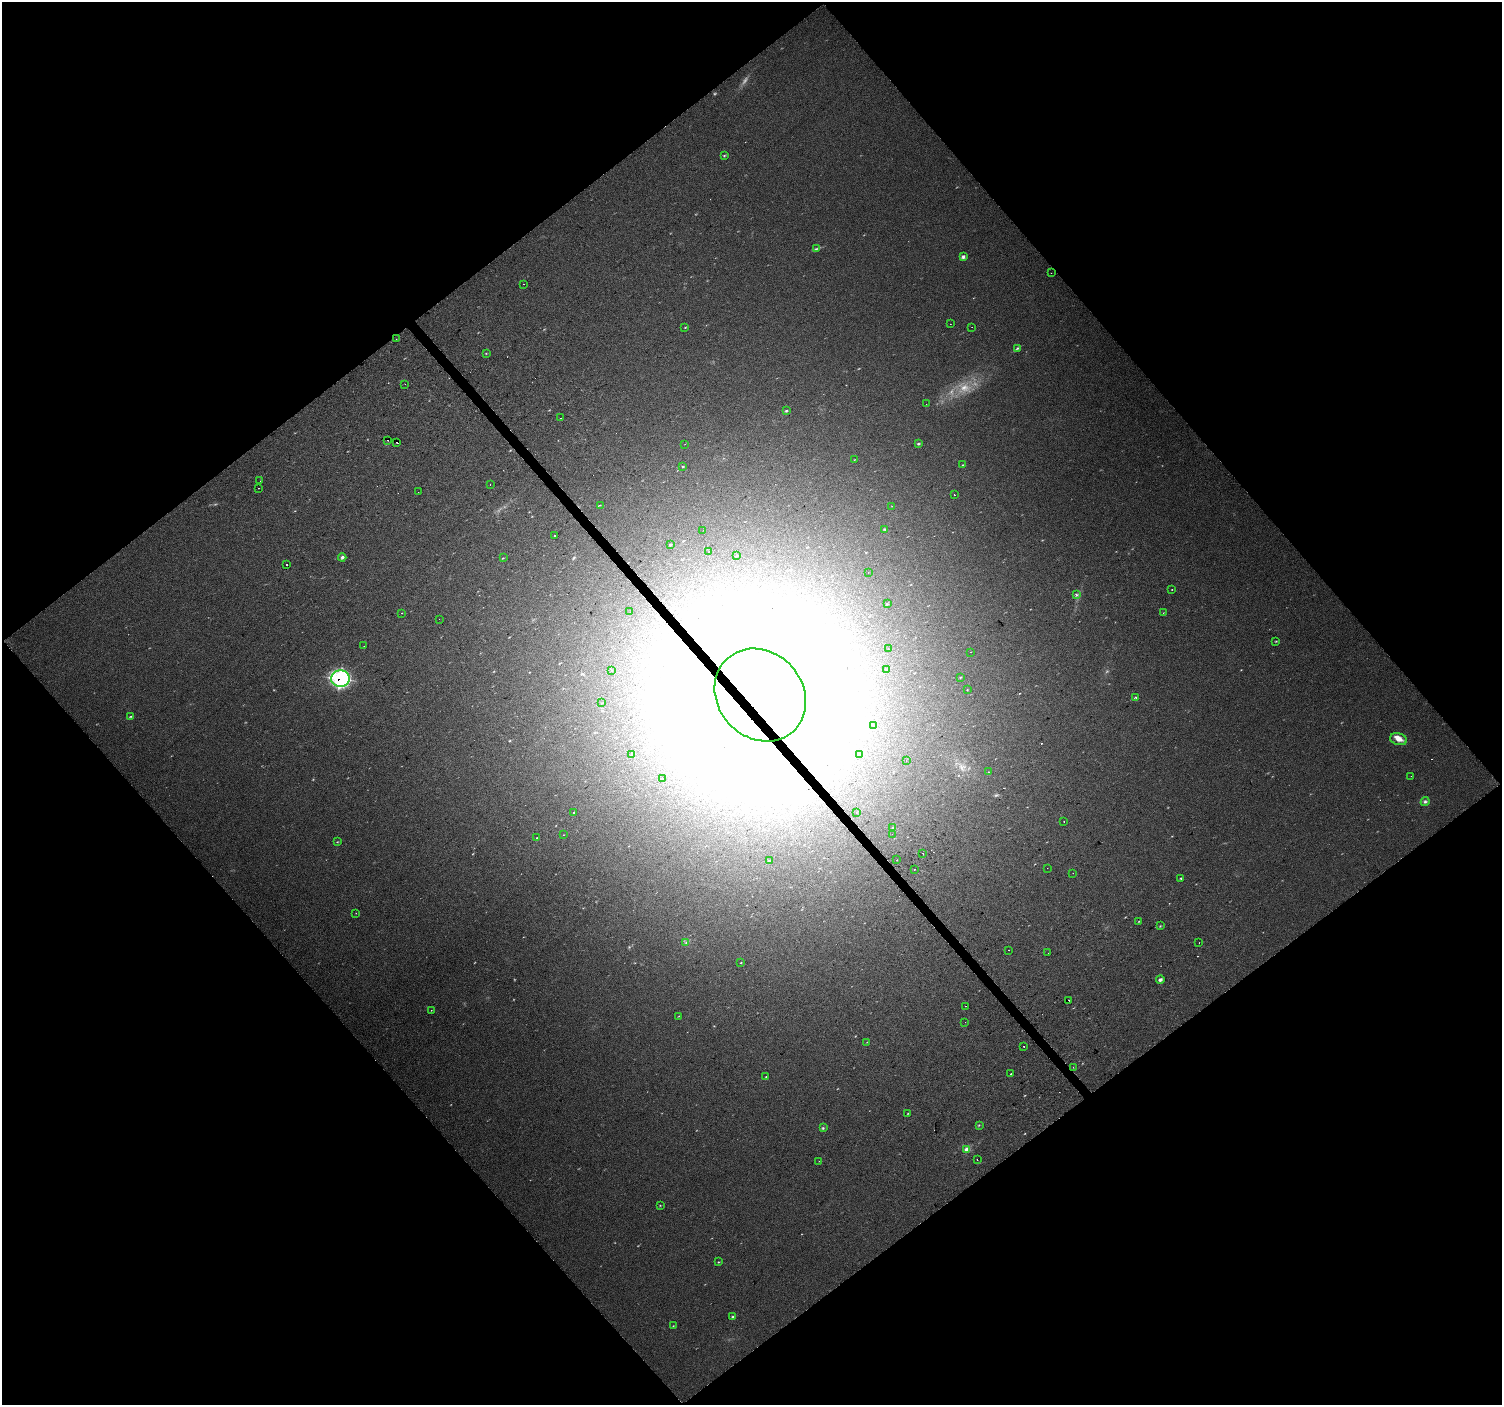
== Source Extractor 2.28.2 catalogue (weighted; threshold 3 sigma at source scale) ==
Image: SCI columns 5-6003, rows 204-5813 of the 6047 x 5990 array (HDU 1 of 3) = the unmasked area's bounding box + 8 px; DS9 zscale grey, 4 x 4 block average (1 PNG px = mean of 4 x 4 image px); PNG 1504 x 1407 px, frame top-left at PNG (2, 2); each listed source drawn as its Kron ellipse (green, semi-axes under 4 px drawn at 4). Shown black and unused: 50% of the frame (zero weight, under 2 of 3 exposures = <1% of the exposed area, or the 3 px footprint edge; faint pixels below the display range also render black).
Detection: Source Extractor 2.28.2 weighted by HDU 2 'WHT'. Background 0.016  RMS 0.0078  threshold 0.0351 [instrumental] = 3 sigma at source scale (4.5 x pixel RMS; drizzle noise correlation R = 1.50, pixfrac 1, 0.0396/0.0396 arcsec/px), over >= 5 px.
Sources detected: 146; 6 too faint to see at this stretch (4 x 4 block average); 10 inside a brighter object's white glare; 15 cosmic-ray / hot-pixel residue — neither listed nor drawn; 3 inside a brighter listed object's ellipse — not listed separately; the other 112 listed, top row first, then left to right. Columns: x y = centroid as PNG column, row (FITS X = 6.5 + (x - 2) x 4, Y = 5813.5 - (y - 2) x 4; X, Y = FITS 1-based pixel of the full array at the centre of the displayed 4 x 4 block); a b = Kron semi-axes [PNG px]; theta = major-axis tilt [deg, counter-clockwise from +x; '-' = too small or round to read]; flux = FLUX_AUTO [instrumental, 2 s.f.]
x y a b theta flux
724 155 3 2 - 3.8
816 249 4 2 - 5.8
963 257 4 3 - 9.8
1051 273 2 2 - 3
523 284 2 2 - 4.3
950 324 2 2 - 1.1
685 327 2 2 - 3.2
972 327 2 2 - 2.5
396 339 2 2 - 0.91
1018 348 4 2 - 5.4
486 353 2 2 - 1.4
405 384 2 2 - 1.4
926 404 2 2 - 0.79
786 411 4 2 - 2.5
561 418 2 2 - 4.5
387 440 2 2 - 6.6
397 442 2 2 - 11
685 444 2 2 - 0.81
919 444 3 2 - 3.6
854 460 2 2 - 1.6
962 465 3 2 - 3.2
683 467 2 2 - 3.6
260 481 2 2 - 3
490 484 2 2 - 2.2
258 488 2 2 - 39
418 492 2 2 - 2.3
954 495 2 2 - 5.8
600 505 2 2 - 1.2
892 506 2 2 - 1.1
885 529 2 2 - 2.6
703 530 2 2 - 0.6
555 535 2 2 - 16
670 545 3 2 - 3.5
709 552 2 2 - 0.87
737 556 3 2 - 2.6
342 557 4 3 - 8.3
503 558 2 2 - 1.6
286 564 2 2 - 6.6
868 572 2 2 - 1.3
1172 589 2 2 - 1.8
1076 595 3 2 - 6.3
887 604 2 2 - 1.5
630 612 2 2 - 1.7
401 613 2 2 - 7.7
1163 613 2 2 - 1.4
439 619 2 2 - 0.6
1276 641 2 2 - 1.8
364 646 2 2 - 3.7
888 649 2 2 - 1.3
970 652 2 2 - 0.78
887 669 2 2 - 2.5
612 670 2 2 - 1.3
960 677 2 2 - 1.9
340 679 9 8 - 440
967 690 2 2 - 1.2
760 695 49 42 -48 4800
1136 698 3 2 - 6.4
602 703 2 2 - 0.97
130 716 3 2 - 2.8
873 725 2 2 - 1.9
1398 739 9 6 -15 32
632 754 2 2 - 3.3
859 754 2 2 - 0.87
906 761 2 2 - 3
989 772 2 2 - 2.5
1411 776 2 2 - 0.83
662 778 2 2 - 1.4
1425 802 4 2 - 7
573 813 2 2 - 2.6
856 813 2 2 - 1.7
1064 821 2 2 - 6.8
893 828 2 2 - 2.1
892 834 2 2 - 1.5
563 835 2 2 - 1.3
536 838 2 2 - 4.4
337 842 2 2 - 1.8
923 853 2 2 - 3.6
769 860 3 2 - 3.3
897 860 2 2 - 1.5
1047 868 2 2 - 1.1
914 870 2 2 - 3.2
1073 873 2 2 - 0.79
1181 878 2 2 - 2.9
356 913 2 2 - 1
1139 921 2 2 - 2
1160 926 2 2 - 1.7
686 943 2 2 - 2
1199 943 2 2 - 2.9
1008 950 2 2 - 5.5
1048 953 2 2 - 1.2
741 963 3 2 - 1.8
1160 980 4 3 - 11
1069 1000 2 2 - 5.3
966 1006 2 2 - 1.4
431 1010 2 2 - 1.5
679 1016 2 2 - 1.2
965 1022 2 2 - 1.8
867 1042 2 2 - 1.5
1024 1046 2 2 - 21
1073 1067 2 2 - 0.91
1011 1074 2 2 - 2.6
766 1077 2 2 - 4.6
908 1113 2 2 - 2.6
979 1125 2 2 - 2.6
823 1128 3 2 - 4.4
967 1150 4 3 - 25
977 1160 2 2 - 6
819 1161 2 2 - 4.4
660 1205 2 2 - 1.9
718 1262 2 2 - 1.9
733 1317 3 3 - 6.5
673 1326 2 2 - 1.6
Overlapping masked pixels (flux is a lower limit): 2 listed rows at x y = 340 679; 760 695
Diffuse or blended objects may show on this block-average render without a row.